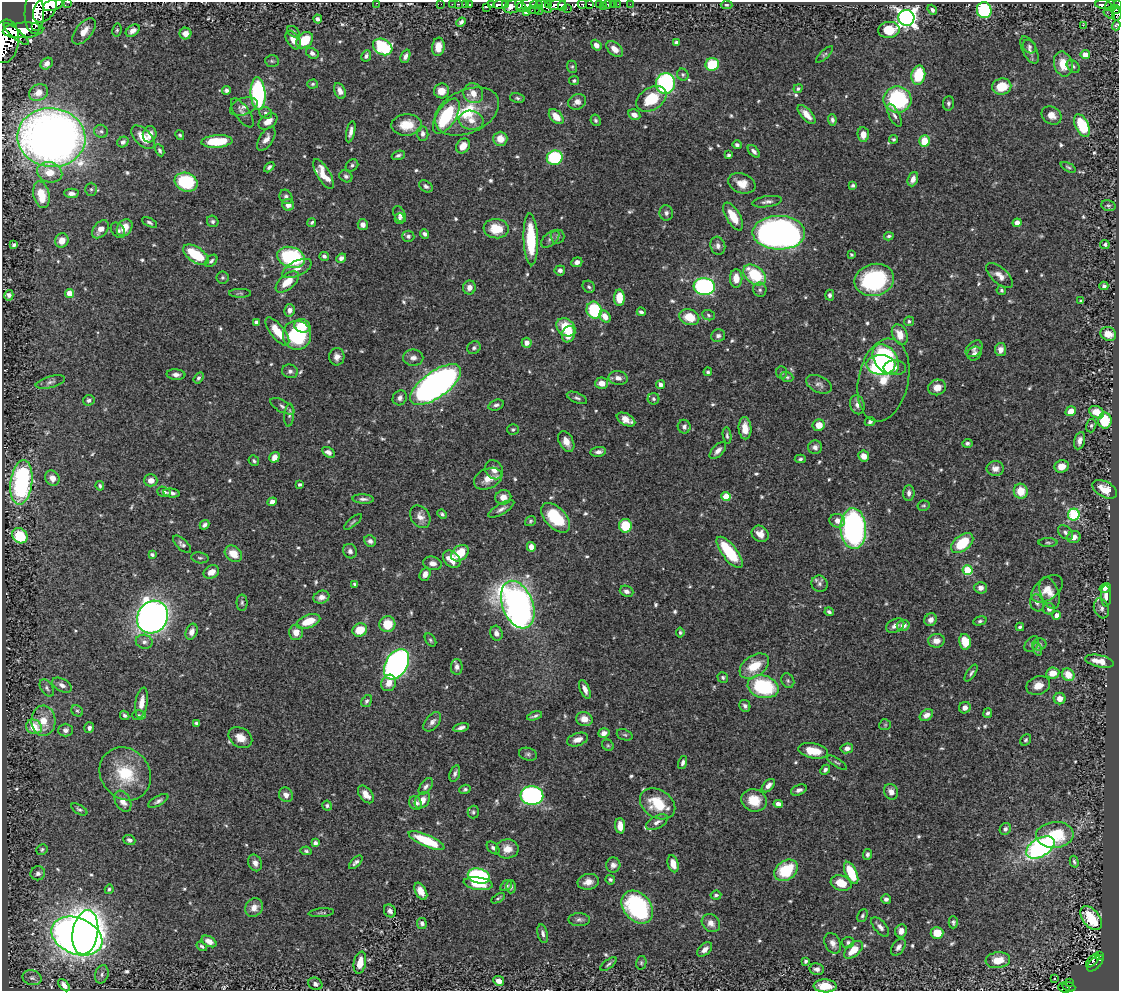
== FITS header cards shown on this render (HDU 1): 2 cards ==
NAXIS1  =                 1117
NAXIS2  =                  989

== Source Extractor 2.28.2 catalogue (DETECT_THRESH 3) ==
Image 1117 x 989 px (HDU 1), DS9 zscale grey, 1 PNG px = 1 image px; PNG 1121 x 993 px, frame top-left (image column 1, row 989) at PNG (2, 2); each listed source drawn as its Kron ellipse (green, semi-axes under 4 px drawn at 4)
Background 0.621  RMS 0.015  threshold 0.0459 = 3 sigma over >= 5 px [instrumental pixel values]
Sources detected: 648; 3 with non-positive FLUX_AUTO (blend fragments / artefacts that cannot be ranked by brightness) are neither listed nor drawn; of the other 645, the 500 brightest by FLUX_AUTO listed and drawn (145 fainter detections omitted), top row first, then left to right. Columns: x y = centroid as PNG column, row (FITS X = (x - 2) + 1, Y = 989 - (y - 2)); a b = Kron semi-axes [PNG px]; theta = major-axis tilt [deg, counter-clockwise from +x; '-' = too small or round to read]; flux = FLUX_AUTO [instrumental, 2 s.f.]
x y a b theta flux
67 2 3 2 - 34
377 3 3 2 - 64
441 4 2 2 - 7
452 4 2 2 - 4.7
459 4 4 3 - 2.6
465 4 2 2 - 11
469 4 3 3 - 25
500 4 7 3 6 320
536 4 6 3 -9 160
548 4 2 2 - 24
582 4 5 2 - 41
590 4 4 3 - 93
608 4 3 3 - 26
613 4 2 2 - 2.6
618 4 2 2 - 2.7
630 4 3 2 - 6.3
1103 4 8 4 -5 120
1117 4 2 2 - 73
53 5 10 5 19 1100
491 5 4 3 - 170
506 5 4 3 - 100
526 5 11 5 22 360
557 5 9 5 13 570
599 5 3 3 - 79
726 5 6 4 -4 1.9
1110 5 6 3 56 58
514 6 10 6 23 180
521 6 7 2 -51 170
544 6 9 4 -39 240
562 6 5 4 - 380
603 6 2 2 - 3.9
487 7 4 2 - 95
45 9 14 10 53 2200
567 9 2 2 - 21
1115 9 5 4 - 22
533 10 6 2 2 21
539 10 5 2 - 98
932 10 5 4 - 2.8
984 10 8 7 - 90
527 11 3 3 - 28
34 13 21 9 90 2500
1109 13 6 2 -34 59
1117 14 7 4 79 29
906 18 8 8 - 590
318 19 4 4 - 3.2
461 22 5 4 - 2.8
1083 25 2 2 - 830
1116 25 5 4 - 2.2
35 27 2 2 - 1900
23 30 20 8 4 1200
117 30 6 4 80 1.7
889 30 11 8 6 20
84 31 15 8 51 11
133 31 7 5 36 5.9
293 32 7 5 -40 2
16 34 16 4 -40 440
185 34 6 6 - 7.3
293 40 10 6 -57 7.5
305 40 9 7 42 31
5 41 22 14 82 1200
676 42 4 3 - 2.1
596 45 6 4 -52 5
1029 46 7 6 - 2.4
383 47 10 7 -30 81
438 47 9 6 83 9.8
615 49 10 6 -40 9.2
1029 50 15 7 -63 5
312 53 6 5 - 3.5
824 54 11 4 44 1.8
1085 55 5 4 - 11
366 56 6 4 63 3.1
405 56 7 4 69 3.8
272 61 7 5 -3 2.1
47 64 6 5 - 5.8
712 64 7 6 - 40
1063 64 12 9 -77 18
1073 66 7 5 -45 2.2
572 67 6 5 - 1.8
683 75 6 5 - 2
918 75 10 7 78 40
574 81 5 4 - 1.8
665 83 10 9 - 140
313 84 5 4 - 1.8
1002 87 10 8 12 23
798 88 5 4 - 1.9
227 90 4 4 - 2.7
340 91 8 5 -66 5.9
442 91 7 7 - 12
38 93 10 8 30 10
473 93 10 9 - 13
258 94 16 7 -87 160
517 98 7 5 -12 2.2
651 99 16 11 32 35
897 99 14 13 - 100
577 102 9 7 28 5.3
948 103 7 5 85 2.4
244 106 14 8 20 6.5
467 112 34 21 24 51
242 113 17 7 -55 5
266 113 7 5 -28 2.7
807 114 12 5 -48 9.4
634 115 6 5 - 6.8
894 115 12 5 -63 3.5
1052 115 11 8 -33 8.1
446 116 20 9 57 72
556 117 9 5 -47 13
471 120 12 9 -10 10
596 120 6 5 - 1.9
832 120 5 4 - 2.8
268 121 10 6 35 9.6
407 125 15 10 3 23
1082 125 12 6 -64 49
101 131 7 6 - 2.6
351 132 11 4 78 4.9
423 133 7 5 -86 3.8
150 134 8 6 73 6.6
180 135 5 4 - 1.8
863 135 7 5 -86 9.1
143 137 14 8 -46 17
51 138 34 29 -6 990
266 139 13 6 58 6.3
500 139 7 7 - 13
893 139 4 4 - 1.8
217 141 15 6 4 41
924 141 6 5 - 23
123 142 6 5 - 3.2
737 145 4 4 - 2.8
463 146 8 6 55 11
160 150 6 4 -63 2.2
754 151 7 4 -48 3.6
398 155 7 4 20 2.4
729 155 4 3 - 2.6
555 158 8 7 - 84
352 165 7 5 39 2.2
269 167 6 3 45 2.4
1068 167 8 4 -27 1.7
50 172 13 10 -15 16
324 174 17 6 -59 16
346 176 7 5 -31 2.6
913 179 7 5 70 5.8
186 182 12 9 -20 69
742 183 14 9 -20 12
426 186 7 5 -37 2.8
853 186 4 3 - 2
91 189 6 5 - 2
71 193 7 4 -2 4
41 195 14 8 -78 23
286 197 7 6 - 3.1
767 202 15 5 9 4.2
288 205 6 5 - 5.9
1108 206 7 5 -14 1.9
666 213 8 6 -79 3.3
400 214 9 5 -62 4.2
733 216 15 7 -59 20
400 218 5 5 - 2.4
213 221 6 5 - 2.2
149 222 8 4 -28 2.2
312 222 5 4 - 1.7
1017 223 4 4 - 5.4
363 225 5 5 - 5.2
125 228 9 7 54 14
100 229 10 6 50 8.4
496 229 12 9 -6 24
118 230 8 6 -51 3.1
779 233 26 17 -1 590
425 234 5 4 - 3.4
408 236 6 5 - 2.5
889 236 5 3 - 1.7
558 237 7 7 - 2.5
531 239 26 7 -88 51
550 239 11 6 41 3.3
62 240 7 6 - 11
1105 244 5 4 - 1.8
14 245 4 4 - 2.9
718 246 9 7 -75 4.3
196 255 14 7 -35 48
851 255 4 3 - 1.7
324 256 5 4 - 2.6
291 257 14 10 -19 100
341 258 5 4 - 4.8
211 261 7 4 45 2.4
577 262 5 4 - 5.1
297 268 16 7 26 8.1
560 270 5 5 - 3.3
755 275 13 8 -39 53
1000 276 16 8 -42 8
222 277 6 6 - 2.3
736 278 9 6 -90 11
874 280 20 16 14 110
287 282 14 7 40 16
704 286 10 8 -7 240
1104 286 4 4 - 2.3
469 287 7 6 - 5.4
589 287 6 5 - 2.1
760 290 7 6 - 2.7
1001 290 5 4 - 1.8
70 293 4 4 - 15
240 293 11 4 0 2.1
9 295 5 4 - 4
830 295 5 4 - 2.5
619 298 8 5 -90 18
1081 301 4 3 - 2.1
290 310 6 5 - 4.9
594 310 8 7 - 67
641 312 4 3 - 2.3
708 315 6 5 - 1.9
605 316 6 5 - 9.8
689 317 10 7 -20 21
909 321 5 4 - 2.4
256 322 4 4 - 4.7
302 326 8 6 -21 19
566 327 10 8 -40 24
277 331 17 7 -52 21
569 334 8 6 68 14
1108 334 8 6 -27 15
297 335 14 14 - 75
900 335 11 7 -66 12
718 336 7 6 - 2.9
527 343 5 5 - 6.7
474 348 7 6 - 2.6
974 349 10 7 44 3.8
1000 350 6 5 - 7.3
974 353 7 6 - 3.2
337 357 9 7 88 5.8
413 358 10 8 -1 5.3
886 359 16 11 -54 120
881 365 14 10 -2 110
895 368 11 7 -2 9
290 371 8 7 - 3.3
708 372 4 4 - 2
782 373 6 5 - 1.7
176 375 9 5 -3 4.2
787 377 6 5 - 1.8
198 378 6 4 56 2.1
618 378 9 7 -9 5.6
883 380 42 25 78 38
50 382 15 5 15 4.3
601 383 6 5 - 8.8
819 384 14 8 -24 4.8
435 385 30 13 35 610
661 385 4 4 - 4.7
937 387 9 7 18 10
400 398 8 7 - 4.3
577 398 11 5 -24 2.8
654 399 6 5 - 2.2
89 400 6 5 - 2.8
496 405 8 5 17 3
857 405 9 7 -74 5.4
282 406 13 6 -28 3.7
1071 411 5 4 - 11
1097 412 8 5 -29 13
289 415 11 5 85 2.9
626 419 10 6 -27 9.2
1105 421 8 7 - 41
870 422 5 4 - 2.8
819 425 6 6 - 14
1091 426 7 5 74 2
684 427 7 6 - 3.7
745 428 11 6 -87 12
513 430 6 5 - 1.8
727 436 8 4 -81 2.2
566 441 11 7 -63 8.9
1080 441 9 5 76 5.1
967 443 5 4 - 2.4
815 447 7 7 - 4.7
718 450 10 5 47 5.4
328 452 7 4 -30 4.4
598 452 8 5 7 4.2
864 456 6 5 - 9.4
274 457 5 4 - 7.4
800 459 5 4 - 2.3
254 461 6 5 - 1.9
1062 466 7 6 - 9.6
995 469 9 7 0 6.3
494 470 10 8 -56 8.2
52 478 8 7 - 8.8
488 479 15 10 25 13
151 480 7 6 - 7.3
21 482 22 11 83 150
300 484 4 3 - 1.9
100 486 5 4 - 1.9
1105 489 13 7 -28 17
1021 491 7 7 - 19
164 492 7 5 -16 3.5
171 493 8 4 -7 3.2
909 493 8 5 88 4.2
503 497 8 7 - 7.7
726 497 4 4 - 26
363 499 11 4 -3 3.5
272 502 5 4 - 5.6
924 506 6 5 - 1.7
501 509 15 5 30 4.6
442 514 5 3 - 1.9
1074 515 6 5 - 110
420 517 12 9 -55 7.3
555 518 18 10 -46 55
530 521 6 5 - 1.7
837 521 8 6 -19 6.7
353 522 11 3 41 1.8
205 525 5 4 - 2.9
625 526 7 6 - 32
853 528 20 13 -87 310
1066 533 9 5 -44 3.4
760 534 9 7 -40 8.2
20 536 8 7 - 35
1074 537 7 6 - 6
370 541 6 5 - 3.7
1048 542 9 3 0 1.8
962 543 13 7 38 43
182 544 11 5 -43 3.3
531 547 5 4 - 7.8
350 551 7 6 - 3.8
730 552 19 7 -52 54
460 553 10 7 40 27
233 554 9 7 -37 15
152 555 4 3 - 2
200 558 8 5 -9 2.3
452 559 10 7 -44 15
432 563 9 6 -14 6
968 570 5 5 - 61
211 572 8 6 28 8.3
425 574 7 5 67 6.2
355 584 4 3 - 2.8
819 584 8 7 - 3.6
981 588 6 5 - 5.1
1105 588 6 4 32 4.5
1047 589 18 10 37 11
626 591 7 5 -22 3.7
1049 593 17 9 -70 9.7
1106 596 11 5 -88 5.4
321 597 8 6 19 6.4
242 603 8 5 -90 2.3
1037 603 8 6 -71 3.4
518 605 25 15 -68 640
1101 608 10 7 -70 3.7
1049 609 6 6 - 4
829 612 4 3 - 2.4
1057 615 4 4 - 7.6
153 617 17 15 55 810
931 620 6 5 - 5.4
308 621 12 6 20 20
980 621 7 4 15 2
387 624 8 8 - 26
903 625 6 5 - 7.3
895 626 10 6 27 5.5
1020 627 4 3 - 2.3
360 630 7 6 - 23
192 632 8 5 69 5.6
296 632 7 7 - 9
680 632 5 4 - 1.7
496 633 7 6 - 5.2
430 640 7 5 -54 1.8
936 641 8 7 - 7.8
144 642 8 7 - 3.9
965 642 8 6 -79 20
1032 644 9 6 51 2.9
1039 644 7 6 - 3.3
1037 649 7 4 -73 2
1100 661 14 6 -12 13
397 664 16 11 59 400
754 666 16 10 34 26
457 667 8 6 89 3.9
971 673 10 4 56 2.5
1053 673 6 5 - 11
1068 675 7 5 -48 17
723 677 5 5 - 2.3
788 681 8 6 -60 2.1
389 683 8 7 - 9
62 685 11 6 -28 5
1038 686 12 9 22 10
763 687 16 11 -15 90
47 688 9 6 -56 3
585 689 10 4 -67 5.7
1060 699 6 5 - 8
367 701 6 5 - 2.4
142 703 15 6 80 9.1
745 706 6 5 - 2.8
965 708 6 5 - 5.9
77 711 6 5 - 1.7
988 713 5 4 - 2.8
125 715 5 4 - 2.1
139 715 7 5 1 2
926 715 7 5 37 5.8
535 716 8 3 17 2.5
584 719 8 7 - 9.7
43 721 15 12 -87 20
432 722 11 6 50 4.6
196 723 4 3 - 2
885 725 6 5 - 1.7
34 727 8 7 - 23
89 728 5 5 - 3
461 728 8 4 12 3.8
65 730 7 6 - 3.6
604 733 6 4 18 5.9
625 735 8 5 -18 1.9
240 738 13 9 -33 12
578 740 11 6 19 7.7
1026 740 6 5 - 2
608 745 6 5 - 1.7
847 748 6 5 - 4.7
813 751 15 7 -10 19
528 754 9 6 -15 2.7
683 763 7 4 76 3
837 763 11 4 -32 1.9
825 770 5 4 - 2.9
455 773 8 5 72 2.8
125 774 28 24 -52 48
426 786 9 5 54 3.6
768 786 8 5 46 5.9
465 789 5 4 - 2
799 790 8 5 22 3.9
891 792 8 7 - 6.3
366 794 10 6 -50 9.5
286 795 7 6 - 5.8
532 795 11 9 -3 240
422 800 9 6 51 11
754 800 13 11 -18 21
123 801 11 7 -60 9.1
158 801 11 5 29 3.4
415 803 7 6 - 6.2
658 804 19 14 -32 36
778 804 5 4 - 6.7
327 806 5 4 - 2.1
79 809 9 4 -31 2.4
473 812 6 5 - 2.1
657 822 12 6 29 4.7
620 826 8 5 -85 9.8
1005 829 6 5 - 2.9
1055 835 19 13 3 44
129 840 6 5 - 3.1
426 841 19 6 -24 50
315 843 4 4 - 2.9
1040 847 15 9 31 260
493 848 7 5 -46 2.9
42 849 6 5 - 1.9
507 849 11 9 2 12
306 851 5 4 - 1.9
867 854 5 4 - 2.8
356 862 8 4 45 3.4
1074 862 6 3 -74 1.7
255 863 8 6 -65 5.2
673 864 9 5 -73 12
613 865 7 7 - 4.3
786 870 13 9 37 47
38 873 7 7 - 3.5
851 873 12 5 -65 40
479 876 11 7 -13 120
610 880 5 4 - 2.5
588 882 11 8 12 9.2
841 883 10 7 -17 19
478 884 14 6 -7 25
506 886 6 4 34 2.5
511 887 6 5 - 2.1
109 889 4 4 - 2
421 891 9 5 -61 8.7
716 895 5 4 - 2.5
498 898 7 4 30 1.7
886 899 5 5 - 3.1
254 907 10 8 50 8
637 907 18 13 -49 130
390 911 7 5 -53 4.2
321 913 13 4 5 2.2
862 916 7 4 65 2.1
1091 918 14 8 -52 36
579 920 11 6 -1 3.6
953 922 6 4 89 2.3
422 923 5 5 - 3.7
711 923 10 8 -46 6.8
880 927 12 5 -49 5.3
901 931 7 6 - 5.1
85 932 22 12 80 600
937 933 6 6 - 19
543 934 9 5 -77 3.9
77 936 26 18 -22 1400
209 941 8 5 -30 7.8
848 942 6 5 - 2.5
833 943 11 7 -64 6
202 946 6 3 -33 1.7
898 947 9 6 56 3.9
705 949 9 5 42 6.1
853 950 11 6 43 20
1100 955 4 3 - 6
998 960 12 8 7 17
806 961 3 3 - 2.3
1093 961 8 3 45 40
360 963 11 6 79 15
641 963 7 5 77 1.9
1095 963 10 5 45 81
608 964 9 3 38 2.2
817 969 7 6 - 4.4
102 974 9 6 74 3.3
32 978 9 7 -14 4.2
1055 979 3 3 - 1.9
499 981 5 4 - 7.8
1069 982 3 2 - 12
315 984 7 6 - 3.5
64 985 7 4 -48 5.5
825 986 11 6 -2 17
1069 987 7 3 -23 42
1064 988 6 3 -27 31
At the frame edge (FLAGS 8, measured only in part): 7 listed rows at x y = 67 2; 377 3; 1117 4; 1117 14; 1116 25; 5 41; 825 986
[145 fainter detections neither listed nor drawn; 3 non-positive-flux detections neither listed nor drawn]